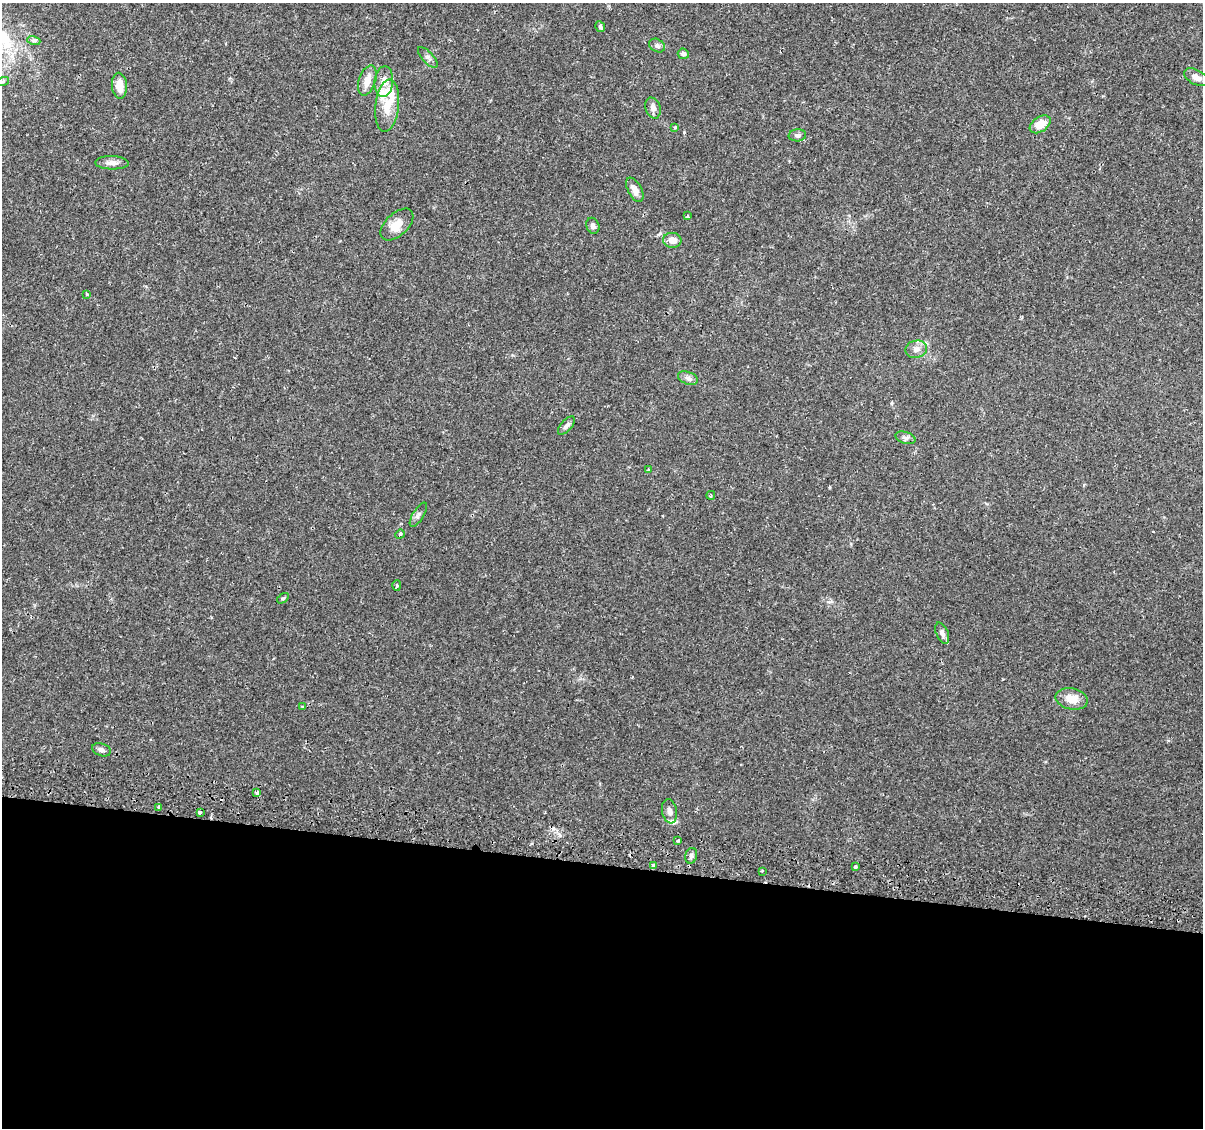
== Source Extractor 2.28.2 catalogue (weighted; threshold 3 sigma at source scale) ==
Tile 14 of 4 x 4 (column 2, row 4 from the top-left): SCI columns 1265-2465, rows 287-1412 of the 4939 x 5131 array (HDU 1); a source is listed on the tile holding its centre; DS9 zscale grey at full resolution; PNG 1205 x 1130 px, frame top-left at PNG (2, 3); each listed source drawn as its Kron ellipse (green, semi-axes under 4 px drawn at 4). Shown black and unused: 23% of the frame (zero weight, under 2 of 3 exposures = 5% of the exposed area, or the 3 px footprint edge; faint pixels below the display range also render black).
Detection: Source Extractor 2.28.2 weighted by HDU 2 'WHT'; one run over the whole footprint, this tile lists its part. Background 0.0483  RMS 0.0035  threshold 0.0156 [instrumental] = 3 sigma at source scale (4.5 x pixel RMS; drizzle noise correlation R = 1.50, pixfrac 1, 0.0396/0.0396 arcsec/px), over >= 5 px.
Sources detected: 53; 5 cosmic-ray / hot-pixel residue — neither listed nor drawn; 3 inside a brighter listed object's ellipse — not listed separately; the other 45 listed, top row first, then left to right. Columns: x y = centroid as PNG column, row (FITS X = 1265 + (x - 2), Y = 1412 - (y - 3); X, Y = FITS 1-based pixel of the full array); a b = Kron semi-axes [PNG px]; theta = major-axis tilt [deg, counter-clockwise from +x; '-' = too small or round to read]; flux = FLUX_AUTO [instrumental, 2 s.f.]
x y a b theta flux
600 27 5 4 - 0.63
34 41 7 4 -18 0.68
657 45 8 6 -30 0.99
683 54 5 5 - 0.91
428 57 13 5 -48 1.1
1196 77 13 7 -28 2.6
367 80 15 8 71 3.7
3 81 6 4 19 0.6
384 82 15 9 84 3
119 86 13 7 -85 4
387 106 26 12 83 6.5
653 108 11 7 -72 1.6
1040 124 12 7 34 4.8
675 127 3 3 - 0.88
797 135 9 6 5 1
112 163 17 6 -2 2
635 190 13 7 -62 2.6
688 216 4 3 - 0.43
397 225 20 11 43 4.6
593 226 8 6 -67 1
672 240 9 7 -8 2.8
87 294 4 3 - 0.45
916 349 11 8 12 2
688 378 10 6 -20 1.2
566 426 11 5 47 1.1
905 438 10 6 -17 1.1
648 470 3 3 - 1
711 495 4 3 - 0.44
418 515 14 5 57 1.1
400 534 5 4 - 0.53
397 586 5 4 - 0.53
283 598 7 3 35 0.43
942 633 11 6 -67 1.5
1072 699 16 10 -12 4.7
303 707 4 2 - 0.36
101 750 9 6 -18 1.1
257 793 3 3 - 1.1
159 808 3 3 - 1.4
669 811 12 7 -80 1.8
200 812 3 3 - 1.8
678 841 3 3 - 1
691 856 8 6 74 0.96
653 866 4 4 - 0.58
855 867 3 3 - 2.1
762 871 3 2 - 0.37